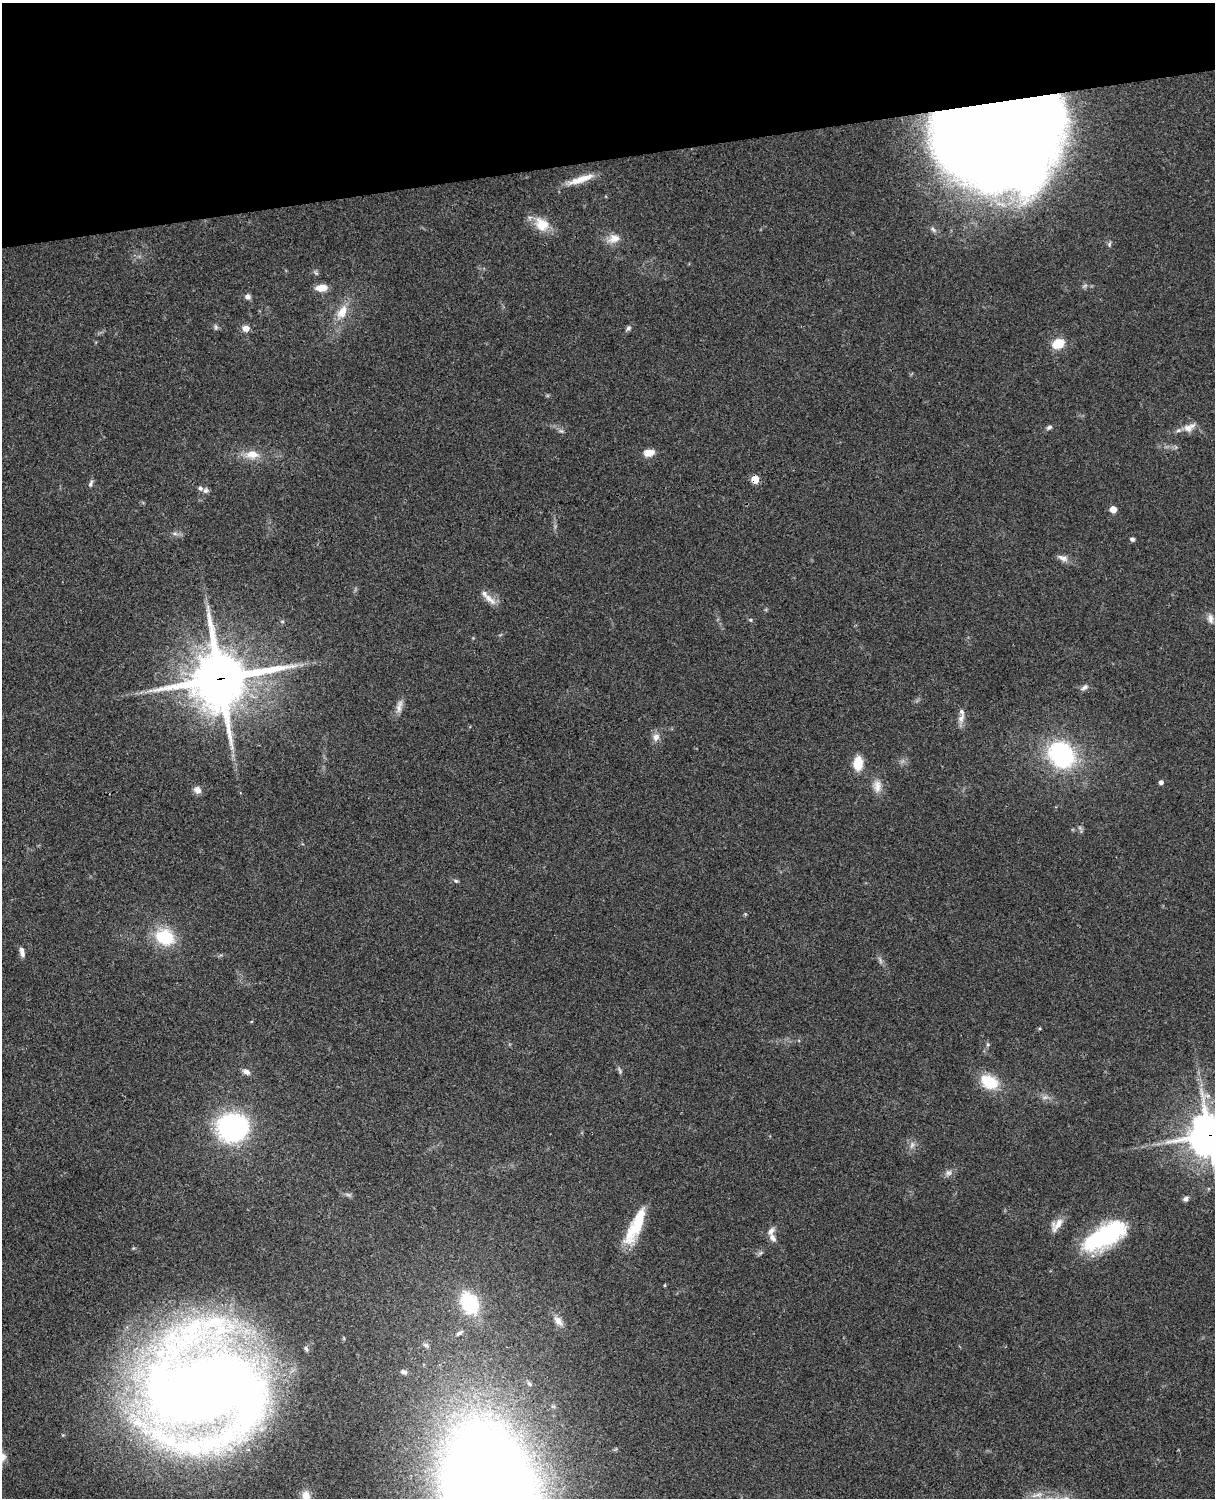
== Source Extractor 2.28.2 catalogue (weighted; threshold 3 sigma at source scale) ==
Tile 3 of 4 x 3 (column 3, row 1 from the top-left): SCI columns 2545-3757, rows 3268-4763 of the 5088 x 4927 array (HDU 1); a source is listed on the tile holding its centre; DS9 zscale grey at full resolution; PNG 1217 x 1500 px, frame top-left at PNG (2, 3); no overlay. Shown black and unused: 10% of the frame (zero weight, under 3 of 4 exposures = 6% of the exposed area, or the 3 px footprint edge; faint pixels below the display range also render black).
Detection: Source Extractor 2.28.2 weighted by HDU 2 'WHT'; one run over the whole footprint, this tile lists its part. Background 0.0758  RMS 0.0059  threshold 0.0264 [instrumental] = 3 sigma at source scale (4.5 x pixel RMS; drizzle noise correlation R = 1.50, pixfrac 1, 0.05/0.05 arcsec/px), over >= 5 px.
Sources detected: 74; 1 too faint to see at this stretch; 1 inside a brighter object's white glare — not listed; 3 inside a brighter listed object's ellipse — not listed separately; the other 69 listed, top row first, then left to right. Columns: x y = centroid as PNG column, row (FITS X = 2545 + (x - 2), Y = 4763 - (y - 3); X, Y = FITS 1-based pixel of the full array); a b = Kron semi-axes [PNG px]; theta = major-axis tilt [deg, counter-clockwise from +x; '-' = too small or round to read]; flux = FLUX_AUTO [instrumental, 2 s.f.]
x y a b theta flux
992 125 91 76 -6 1900
581 179 37 8 18 9.6
542 224 21 16 -49 12
933 229 11 6 -46 2.1
614 239 19 11 19 6.1
1109 244 8 5 70 1.1
316 273 6 4 -18 0.92
1085 285 7 4 20 1.1
321 288 13 7 7 7.1
248 297 7 7 - 2.1
342 312 20 12 59 10
216 327 8 5 -74 1.2
246 328 8 7 - 4.2
628 328 7 6 - 1.4
1058 344 15 11 23 10
1049 427 8 5 31 1.4
1188 428 13 11 7 5.4
561 431 8 4 -35 1.2
649 453 13 8 5 5.6
252 454 19 12 2 8.3
755 479 5 5 - 15
91 483 10 5 65 1.4
206 490 8 6 57 1.6
1113 509 5 5 - 8.3
175 534 7 4 -19 1.2
1132 539 4 4 - 1.8
1063 558 15 7 -24 3.3
489 598 22 7 -42 5.2
1210 619 14 8 -79 3.3
751 620 5 4 - 0.61
282 621 6 3 -18 0.64
220 679 19 19 - 3500
1084 687 12 6 36 2.1
399 706 19 7 79 3.9
961 718 13 8 60 3.6
656 737 10 8 60 3.5
1061 755 19 16 -51 92
858 763 12 8 90 14
1161 782 5 5 - 1.9
877 786 17 11 89 5.5
197 790 10 8 -36 3.2
456 881 6 5 - 0.9
165 937 19 15 -26 28
22 952 12 5 -77 2.9
880 961 9 4 -81 1.4
620 1070 11 4 -67 1.4
246 1072 10 7 -28 2.7
989 1082 24 16 -27 17
233 1128 25 22 10 110
1209 1135 14 13 - 1700
912 1145 10 6 69 2.3
948 1173 9 9 - 2.4
348 1195 7 4 -19 1.2
1186 1199 6 5 - 2
1057 1225 20 10 48 5.9
635 1226 45 12 65 23
771 1231 11 7 53 3.1
1105 1236 49 20 30 61
665 1285 5 3 - 0.48
469 1303 27 19 -64 34
558 1321 15 9 -52 4.1
459 1333 11 5 34 2
426 1345 9 6 -33 1.7
306 1349 8 5 -62 1.4
404 1372 9 6 -21 1.9
529 1384 8 5 -48 1.2
206 1391 71 61 12 1400
490 1490 75 48 -75 1900
306 1496 13 10 -80 6.4
Overlapping masked pixels (flux is a lower limit): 4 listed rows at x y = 992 125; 755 479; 220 679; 1209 1135
Isophote crosses this tile's border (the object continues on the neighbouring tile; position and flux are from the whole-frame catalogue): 3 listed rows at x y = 1209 1135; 490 1490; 306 1496